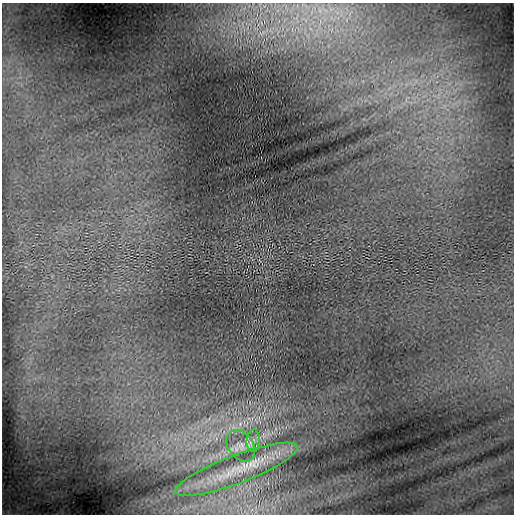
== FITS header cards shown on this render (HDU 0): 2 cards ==
NAXIS1  =                  512 / length of data axis 1
NAXIS2  =                  512 / length of data axis 2

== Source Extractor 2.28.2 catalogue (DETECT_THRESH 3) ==
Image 512 x 512 px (HDU 0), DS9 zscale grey, 1 PNG px = 1 image px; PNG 516 x 516 px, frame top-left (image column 1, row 512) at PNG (2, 3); each listed source drawn as its Kron ellipse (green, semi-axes under 4 px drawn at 4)
Background 6.61e-04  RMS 3.9e-04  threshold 0.00117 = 3 sigma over >= 5 px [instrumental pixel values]
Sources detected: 3; all 3 listed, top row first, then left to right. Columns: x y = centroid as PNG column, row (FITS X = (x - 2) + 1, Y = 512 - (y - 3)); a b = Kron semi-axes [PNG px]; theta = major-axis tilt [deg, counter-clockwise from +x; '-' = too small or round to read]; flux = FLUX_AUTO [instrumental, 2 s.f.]
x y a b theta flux
253 441 11 6 86 0.15
241 446 17 12 -52 0.3
236 469 65 14 21 1.2